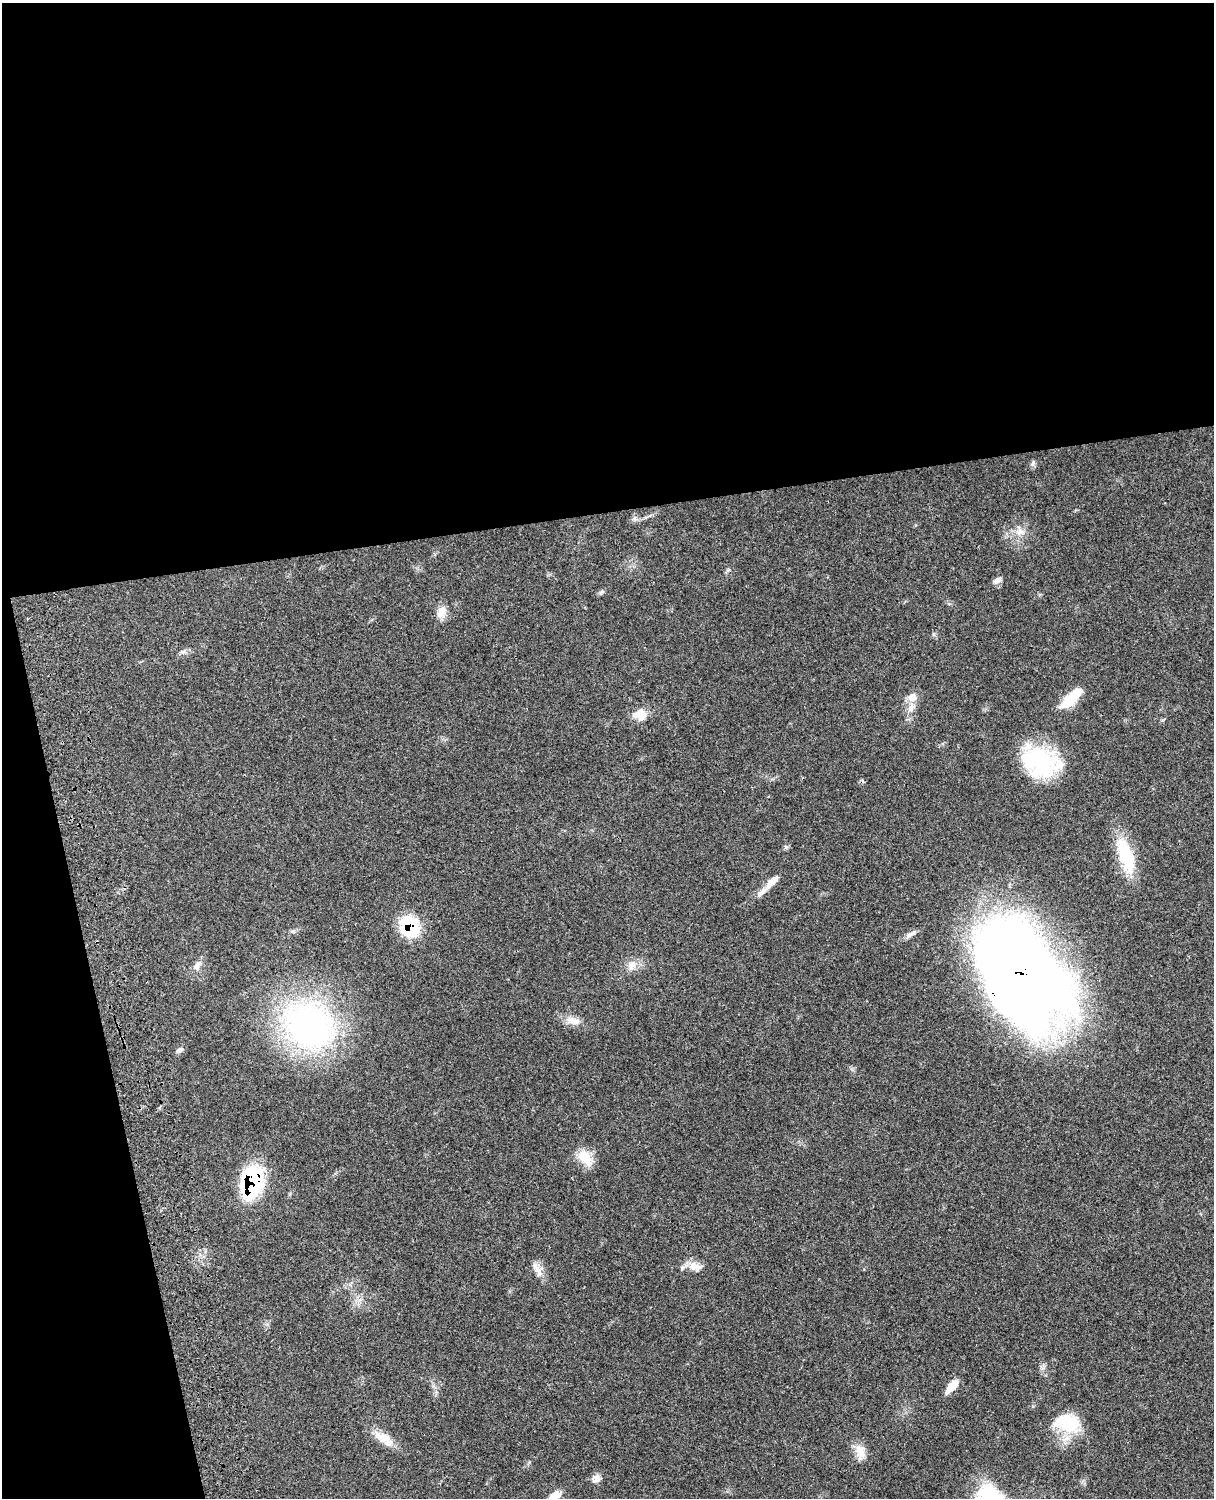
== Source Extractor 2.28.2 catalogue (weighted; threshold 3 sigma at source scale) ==
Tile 1 of 4 x 3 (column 1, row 1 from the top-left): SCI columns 122-1333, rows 3268-4763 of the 5090 x 4928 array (HDU 1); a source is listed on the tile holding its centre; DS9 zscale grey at full resolution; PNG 1216 x 1500 px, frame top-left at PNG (2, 3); no overlay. Shown black and unused: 39% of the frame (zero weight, under 3 of 4 exposures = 6% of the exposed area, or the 3 px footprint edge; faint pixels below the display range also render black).
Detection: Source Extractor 2.28.2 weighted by HDU 2 'WHT'; one run over the whole footprint, this tile lists its part. Background 0.0815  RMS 0.0058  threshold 0.0263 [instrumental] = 3 sigma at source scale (4.5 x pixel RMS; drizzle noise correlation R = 1.50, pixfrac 1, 0.05/0.05 arcsec/px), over >= 5 px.
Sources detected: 33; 3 inside a brighter object's white glare — not listed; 2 inside a brighter listed object's ellipse — not listed separately; the other 28 listed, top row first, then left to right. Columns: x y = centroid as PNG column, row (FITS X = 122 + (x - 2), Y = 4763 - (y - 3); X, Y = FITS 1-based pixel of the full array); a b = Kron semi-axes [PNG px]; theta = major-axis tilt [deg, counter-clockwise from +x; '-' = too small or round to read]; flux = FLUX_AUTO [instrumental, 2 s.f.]
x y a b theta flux
1032 463 10 4 68 1.2
1020 532 14 9 -1 4.8
997 580 12 6 30 2.3
441 612 15 11 65 5.5
1072 697 34 11 45 16
911 708 14 8 56 4.8
640 714 17 15 -13 7.4
1043 761 39 35 -58 50
1125 856 47 16 -72 26
772 882 22 8 44 5.7
409 927 24 19 -54 30
910 934 17 5 31 2.9
632 965 13 10 47 4.7
197 966 14 9 62 3.4
1022 972 112 69 -54 730
573 1020 21 9 -17 5.8
309 1025 67 56 -36 150
180 1050 10 6 18 1.7
585 1158 23 14 -50 10
252 1182 27 17 79 86
695 1266 17 11 -14 5.7
539 1271 17 9 -82 5.1
952 1386 21 9 50 6.7
1073 1424 40 21 12 23
384 1439 30 12 -33 8.8
860 1451 20 13 -70 6.6
596 1478 11 9 -59 3.1
554 1497 17 9 45 8.8
Overlapping masked pixels (flux is a lower limit): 3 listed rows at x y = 409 927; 1022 972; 252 1182
Isophote crosses this tile's border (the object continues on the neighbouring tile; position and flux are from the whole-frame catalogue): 1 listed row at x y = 554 1497
Unlisted compact peaks at least as high as the median listed source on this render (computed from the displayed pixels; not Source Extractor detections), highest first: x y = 786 847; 634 519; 602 592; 293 931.